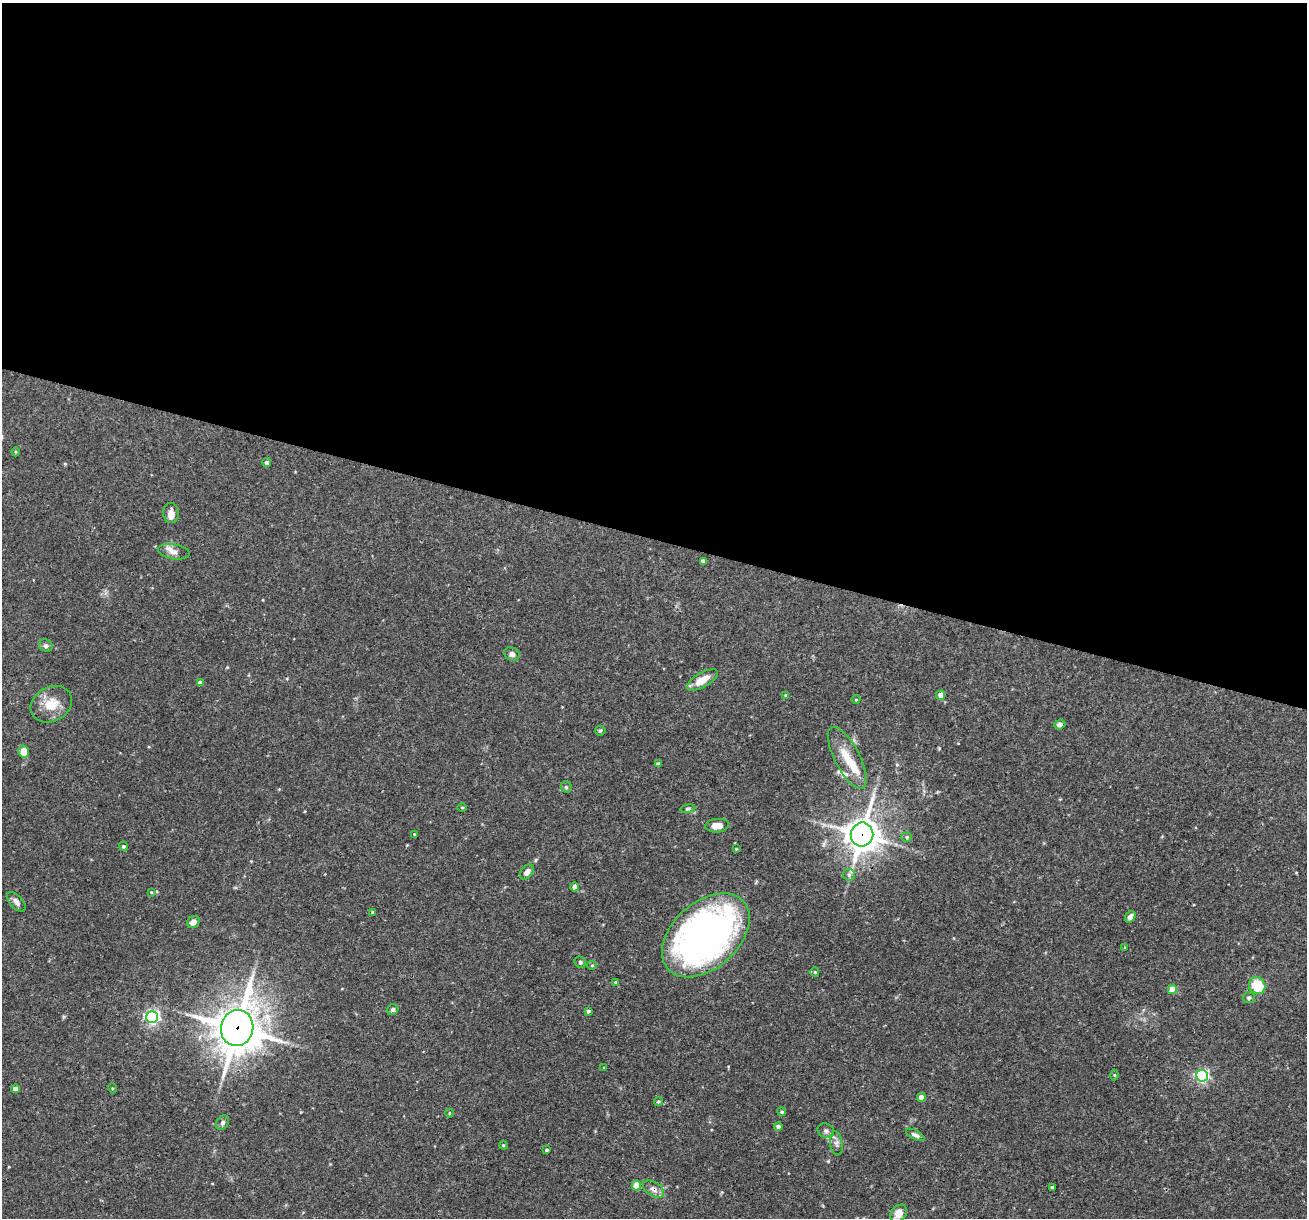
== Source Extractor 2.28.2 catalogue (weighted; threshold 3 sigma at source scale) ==
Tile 3 of 4 x 4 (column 3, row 1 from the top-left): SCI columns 2611-3915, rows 3897-5112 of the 5220 x 5237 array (HDU 1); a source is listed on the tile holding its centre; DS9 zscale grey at full resolution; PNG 1309 x 1220 px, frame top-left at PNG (2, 3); each listed source drawn as its Kron ellipse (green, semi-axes under 4 px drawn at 4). Shown black and unused: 44% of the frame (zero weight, under 3 of 4 exposures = <1% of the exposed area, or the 3 px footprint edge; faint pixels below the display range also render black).
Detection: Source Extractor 2.28.2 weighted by HDU 2 'WHT'; one run over the whole footprint, this tile lists its part. Background 0.0756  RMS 0.0036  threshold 0.016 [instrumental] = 3 sigma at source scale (4.5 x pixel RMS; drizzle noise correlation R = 1.50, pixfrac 1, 0.05/0.05 arcsec/px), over >= 5 px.
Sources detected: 72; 4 inside a brighter listed object's ellipse — not listed separately; the other 68 listed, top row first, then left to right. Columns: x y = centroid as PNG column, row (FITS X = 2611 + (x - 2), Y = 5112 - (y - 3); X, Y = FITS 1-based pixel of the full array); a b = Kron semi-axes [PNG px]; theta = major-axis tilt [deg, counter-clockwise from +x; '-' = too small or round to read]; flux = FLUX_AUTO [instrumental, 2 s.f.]
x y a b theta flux
16 452 4 3 - 0.34
267 463 4 4 - 1.1
171 513 10 8 -86 2.3
174 552 16 7 -10 2.1
703 561 4 4 - 1.4
46 646 7 6 - 0.94
512 654 8 6 -32 1.5
702 680 17 7 30 4.7
200 683 4 4 - 1.9
785 695 4 3 - 0.32
941 695 5 4 - 2.9
856 700 4 3 - 0.27
51 704 22 17 29 7.3
1060 724 6 5 - 1.4
600 731 5 4 - 0.5
24 751 6 5 - 4.4
847 758 34 12 -63 8.2
658 764 4 3 - 1.1
566 787 5 5 - 0.56
462 807 5 3 - 0.34
688 809 8 4 9 0.56
717 826 12 6 5 3.4
414 834 3 3 - 0.22
862 835 12 11 - 570
907 837 5 4 - 0.65
123 846 5 4 - 0.61
736 849 4 3 - 0.31
527 872 9 5 50 1.9
849 875 6 6 - 0.86
575 887 4 4 - 1.6
151 892 4 4 - 0.34
16 902 12 6 -48 1.6
373 912 4 3 - 0.94
1130 917 6 5 - 1.9
193 922 7 5 38 2.2
706 935 51 33 42 160
1125 948 3 3 - 0.3
580 962 6 5 - 0.66
592 965 5 4 - 0.43
815 972 4 4 - 0.42
615 982 4 3 - 0.38
1257 986 9 8 - 10
1172 989 5 4 - 5.5
1249 998 6 5 - 0.92
393 1010 6 5 - 0.79
588 1011 4 3 - 0.6
152 1017 6 6 - 83
237 1028 18 16 77 970
604 1068 3 3 - 0.29
1114 1075 5 3 - 0.35
1202 1076 6 6 - 64
112 1088 5 3 - 0.34
15 1089 4 4 - 2.3
921 1097 4 4 - 2.6
658 1101 4 4 - 0.52
782 1112 4 4 - 0.66
449 1113 4 3 - 0.27
223 1123 8 6 58 1.1
778 1126 4 4 - 1.2
826 1131 8 7 - 1.1
915 1135 10 4 -27 1.3
836 1143 12 6 -82 1.4
503 1145 4 3 - 0.33
546 1150 3 3 - 0.53
636 1185 5 4 - 7.5
1052 1187 3 3 - 0.43
653 1189 12 7 -32 2.1
899 1213 10 7 48 3.8
Overlapping masked pixels (flux is a lower limit): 4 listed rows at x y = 862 835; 706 935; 237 1028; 653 1189